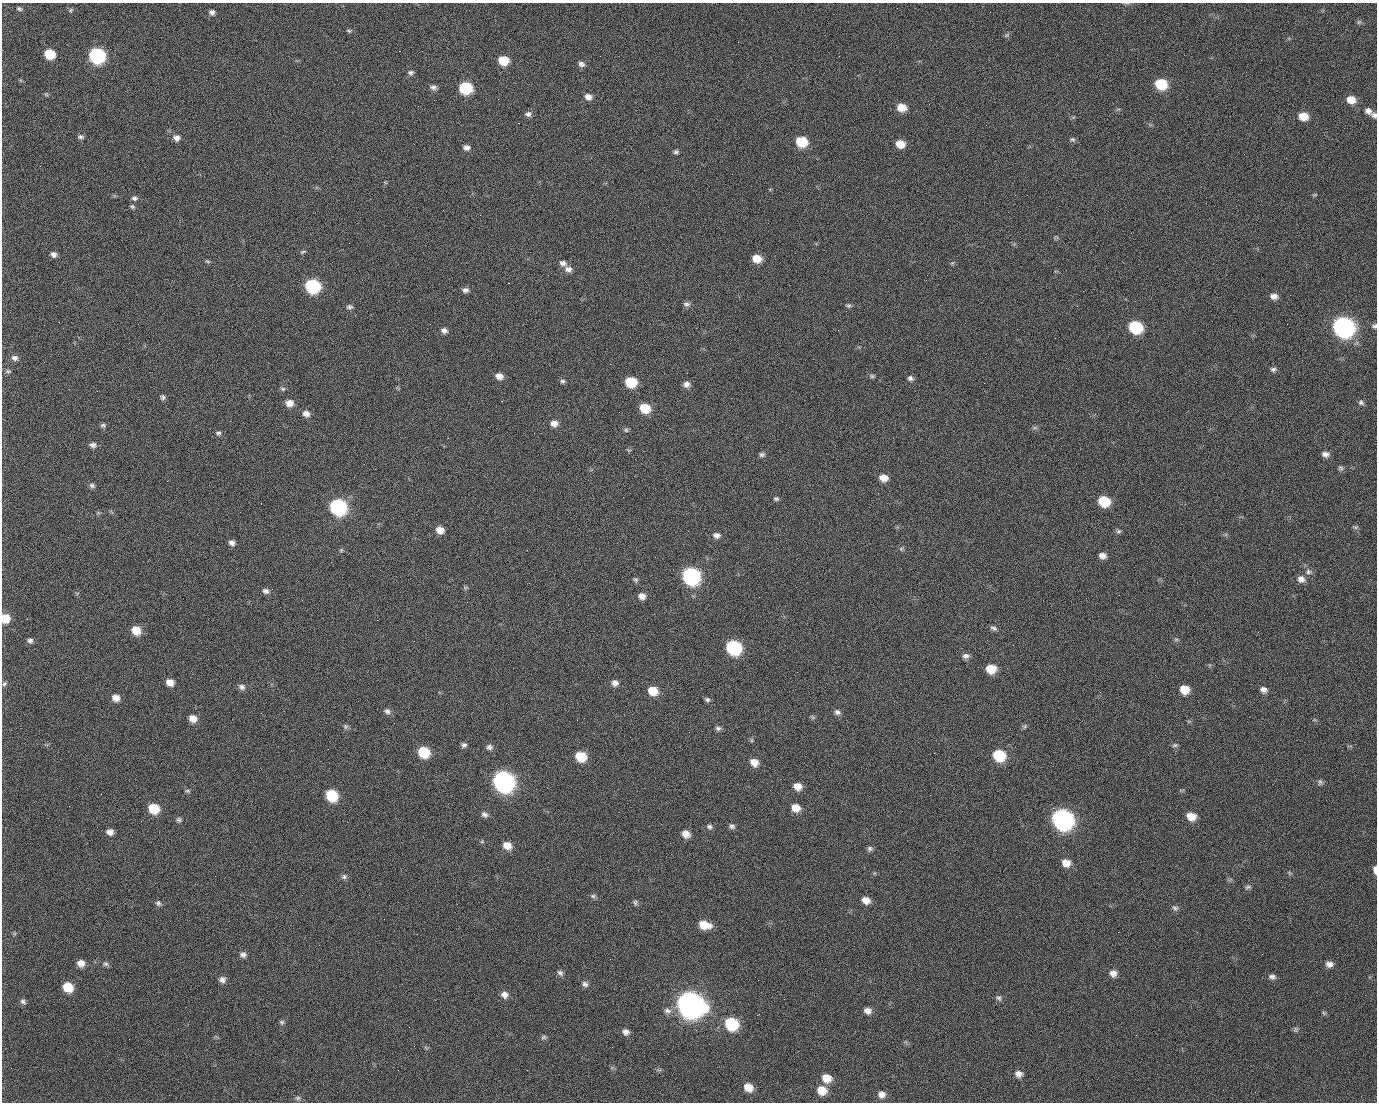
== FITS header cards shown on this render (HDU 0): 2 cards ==
NAXIS1  =                 1375 / length of data axis 1
NAXIS2  =                 1100 / length of data axis 2

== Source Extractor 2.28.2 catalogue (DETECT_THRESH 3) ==
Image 1375 x 1100 px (HDU 0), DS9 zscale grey, 1 PNG px = 1 image px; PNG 1379 x 1104 px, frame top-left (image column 1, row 1100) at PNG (2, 3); no overlay
Background 1520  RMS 33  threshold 97.5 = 3 sigma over >= 5 px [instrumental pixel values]
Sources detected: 211; all 211 listed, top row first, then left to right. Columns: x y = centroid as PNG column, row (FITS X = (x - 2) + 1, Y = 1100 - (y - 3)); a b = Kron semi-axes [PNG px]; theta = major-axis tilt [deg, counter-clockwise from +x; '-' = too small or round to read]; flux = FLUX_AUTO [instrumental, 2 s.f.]
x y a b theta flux
19 9 8 5 -22 4.0e+03
71 12 4 3 - 6.2e+03
212 12 7 7 - 7.3e+03
990 12 2 2 - 1.7e+03
1359 22 6 5 - 3.7e+03
349 31 7 4 -1 3.1e+03
1007 35 7 5 45 4.0e+03
399 51 2 2 - 2.6e+04
50 54 8 7 - 7.0e+04
97 56 9 8 - 4.7e+05
839 56 2 2 - 1.0e+03
503 61 8 7 - 5.6e+04
581 64 7 6 - 7.8e+03
411 72 8 6 1 5.7e+03
1161 84 9 7 -17 9.9e+04
433 87 9 6 -4 7.2e+03
465 88 8 7 - 1.7e+05
46 94 6 4 -45 2.7e+03
588 97 8 7 - 1.3e+04
498 99 2 2 - 1.5e+03
434 100 2 2 - 4.6e+03
1351 100 9 8 - 2.5e+04
902 107 8 7 - 3.4e+04
1368 111 9 7 -38 9.9e+03
528 114 9 7 7 7.8e+03
1374 115 8 6 -34 6.3e+03
1303 116 8 7 - 3.3e+04
518 123 2 2 - 3.5e+04
80 137 8 6 -1 5.1e+03
176 138 9 8 - 1.1e+04
1073 139 7 6 - 4.4e+03
801 142 8 7 - 8.6e+04
900 144 8 7 - 3.0e+04
466 148 8 6 -1 9.2e+03
676 152 6 5 - 4.7e+03
1015 195 2 2 - 7.6e+03
134 198 8 5 5 5.7e+03
132 206 7 5 -13 4.0e+03
303 252 9 4 23 3.0e+03
54 255 7 6 - 8.4e+03
757 259 8 7 - 3.1e+04
207 261 7 4 -30 3.1e+03
563 263 9 7 -16 1.0e+04
952 263 6 4 42 2.7e+03
568 269 10 8 0 1.2e+04
508 283 2 2 - 5.7e+04
312 286 9 8 - 2.9e+05
465 290 8 6 7 7.7e+03
1083 291 2 2 - 3.8e+03
1290 295 2 2 - 2.2e+03
1274 296 8 6 -2 1.1e+04
686 304 9 6 -1 6.4e+03
848 305 7 6 - 4.1e+03
349 307 8 5 5 5.4e+03
355 315 2 2 - 1.4e+03
59 322 3 2 - 1.6e+03
1287 324 2 2 - 1.3e+03
1374 326 6 6 - 4.8e+03
1135 327 9 8 - 1.7e+05
1343 327 10 9 - 1.3e+06
444 330 8 6 -14 9.0e+03
15 358 9 7 -23 8.5e+03
1273 369 8 6 4 5.7e+03
8 371 8 6 0 4.5e+03
499 376 8 7 - 1.5e+04
872 376 6 5 - 3.8e+03
910 378 7 6 - 6.6e+03
562 381 6 6 - 4.5e+03
631 382 8 7 - 8.6e+04
984 383 2 2 - 1.7e+04
686 384 8 8 - 1.1e+04
283 389 7 6 - 4.1e+03
97 391 2 2 - 1.4e+03
163 397 6 5 - 4.7e+03
501 401 3 2 - 5.9e+04
1361 402 8 7 - 5.6e+03
289 403 8 7 - 1.9e+04
645 408 8 7 - 6.4e+04
306 414 8 7 - 1.3e+04
554 423 8 7 - 1.4e+04
103 425 7 6 - 4.5e+03
626 430 6 6 - 4.0e+03
218 433 8 6 2 4.8e+03
93 445 8 6 -3 7.5e+03
762 454 8 6 1 5.6e+03
1325 454 8 6 -5 9.9e+03
1341 468 8 6 -50 4.8e+03
883 478 8 7 - 2.0e+04
92 485 7 6 - 5.9e+03
623 497 2 2 - 3.5e+03
776 499 7 5 -14 4.2e+03
1104 501 9 7 -22 8.3e+04
338 507 9 8 - 5.3e+05
1356 527 8 4 0 3.6e+03
440 530 8 7 - 2.0e+04
1118 531 7 5 -14 4.3e+03
716 535 9 7 -9 9.6e+03
232 543 7 6 - 8.7e+03
901 549 6 4 47 3.6e+03
341 550 6 5 - 3.0e+03
1102 556 8 6 -10 1.3e+04
655 557 2 2 - 9.4e+02
1308 572 7 7 - 7.3e+03
691 576 10 9 - 6.3e+05
1301 579 9 8 - 1.3e+04
636 580 7 6 - 4.1e+03
266 591 8 6 -9 7.5e+03
642 596 8 7 - 1.2e+04
302 600 2 2 - 9.4e+02
5 618 8 7 - 3.9e+04
27 619 3 2 - 2.4e+03
377 620 2 2 - 1.3e+04
994 628 10 5 -16 6.2e+03
136 630 8 7 - 3.9e+04
1176 639 7 4 0 3.3e+03
30 641 7 6 - 6.4e+03
414 641 2 2 - 8.7e+02
734 647 9 8 - 2.9e+05
966 656 9 7 0 8.2e+03
991 669 9 7 -1 4.2e+04
170 682 8 6 -23 1.8e+04
615 683 8 7 - 1.0e+04
4 684 7 5 43 4.1e+03
242 687 9 7 -27 8.1e+03
1184 689 8 8 - 3.6e+04
1263 690 8 7 - 1.0e+04
653 691 9 7 -12 4.2e+04
116 698 8 7 - 1.8e+04
707 700 7 6 - 4.9e+03
387 711 9 7 -33 7.5e+03
837 712 8 7 - 7.5e+03
193 718 8 7 - 2.0e+04
345 726 7 6 - 4.7e+03
1025 726 6 4 48 3.6e+03
718 728 8 6 0 6.0e+03
464 745 8 6 49 6.0e+03
1175 745 7 5 25 4.4e+03
489 747 8 7 - 7.2e+03
424 752 8 8 - 8.9e+04
934 753 3 2 - 2.1e+03
999 755 9 8 - 1.1e+05
581 756 8 7 - 6.6e+04
754 762 9 8 - 2.1e+04
504 781 10 9 - 1.4e+06
1320 782 9 5 82 4.7e+03
797 786 8 7 - 2.1e+04
188 791 7 5 -6 3.5e+03
101 794 3 2 - 2.8e+03
332 795 8 7 - 1.2e+05
930 795 2 2 - 9.0e+03
796 808 9 7 -25 2.6e+04
1053 808 2 2 - 1.8e+04
154 809 8 7 - 6.8e+04
484 814 8 6 -29 7.5e+03
1191 816 9 7 -16 3.0e+04
1063 819 10 9 - 1.4e+06
179 820 6 6 - 4.6e+03
732 826 8 6 -13 6.2e+03
709 827 8 7 - 6.3e+03
110 832 8 7 - 1.2e+04
686 834 9 8 - 1.8e+04
482 842 6 4 -18 2.5e+03
507 845 8 7 - 2.4e+04
870 848 7 7 - 5.1e+03
1066 863 9 8 - 2.1e+04
1375 870 8 4 -87 1.1e+04
344 877 7 7 - 5.7e+03
1248 887 9 4 19 4.2e+03
593 896 7 6 - 4.8e+03
866 900 9 7 -28 1.8e+04
635 902 9 5 -87 4.5e+03
158 903 7 7 - 5.7e+03
457 904 3 2 - 1.9e+03
1175 908 9 7 -31 6.0e+03
229 921 2 2 - 9.6e+02
704 925 11 7 -13 3.9e+04
1118 932 3 2 - 3.3e+03
243 955 9 6 -4 7.6e+03
610 959 2 2 - 2.9e+03
81 963 8 7 - 1.7e+04
106 964 7 6 - 5.4e+03
1329 964 9 7 3 1.1e+04
560 973 9 6 -39 6.5e+03
1113 973 9 8 - 1.3e+04
1272 977 9 6 -8 7.3e+03
222 980 8 7 - 9.6e+03
758 980 2 2 - 2.1e+03
585 984 9 7 -38 7.1e+03
68 987 8 7 - 5.5e+04
504 995 9 8 - 1.2e+04
998 998 9 6 -47 5.8e+03
23 1001 8 6 -26 6.0e+03
690 1004 12 10 -27 3.2e+06
667 1011 11 7 -8 1.0e+04
867 1011 9 7 -17 1.2e+04
1324 1013 6 4 -46 3.2e+03
757 1015 2 2 - 1.5e+03
282 1022 7 5 -34 4.1e+03
731 1024 9 8 - 1.7e+05
1295 1029 8 6 73 4.3e+03
626 1032 8 7 - 1.0e+04
1136 1035 2 2 - 1.2e+03
544 1037 8 5 16 4.6e+03
527 1070 2 2 - 9.0e+02
1019 1074 8 7 - 1.1e+04
827 1078 9 8 - 3.3e+04
748 1087 8 7 - 2.7e+04
822 1090 9 8 - 3.4e+04
882 1094 9 8 - 1.4e+04
169 1095 2 2 - 6.4e+03
298 1098 7 5 21 4.5e+03
At the frame edge (FLAGS 8, measured only in part): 4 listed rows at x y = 1374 115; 1374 326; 5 618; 1375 870